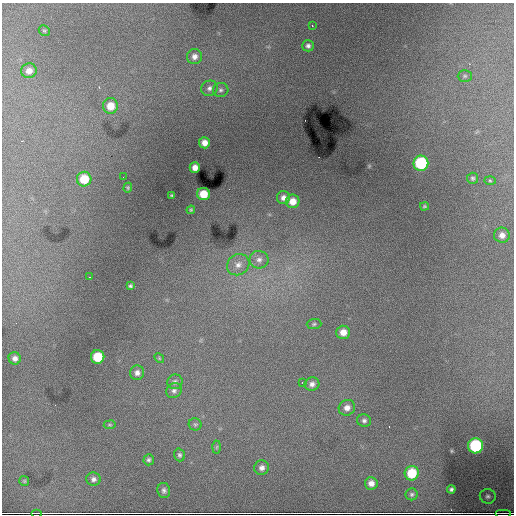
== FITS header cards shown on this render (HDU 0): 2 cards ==
NAXIS1  =                  512 / Axis length
NAXIS2  =                  512 / Axis length

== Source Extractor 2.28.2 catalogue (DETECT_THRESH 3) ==
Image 512 x 512 px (HDU 0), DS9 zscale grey, 1 PNG px = 1 image px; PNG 516 x 516 px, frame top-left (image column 1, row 512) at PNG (2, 3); each listed source drawn as its Kron ellipse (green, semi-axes under 4 px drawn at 4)
Background 17100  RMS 150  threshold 459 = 3 sigma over >= 5 px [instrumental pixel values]
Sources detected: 57; all 57 listed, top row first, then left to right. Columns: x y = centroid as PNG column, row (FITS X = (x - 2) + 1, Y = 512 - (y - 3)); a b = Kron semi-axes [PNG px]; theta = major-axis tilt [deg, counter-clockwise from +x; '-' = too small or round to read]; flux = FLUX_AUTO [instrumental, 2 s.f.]
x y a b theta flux
312 26 3 2 - 5.8e+03
44 31 6 5 - 1.5e+04
308 46 6 5 - 3.2e+04
194 57 7 7 - 5.4e+04
29 71 8 7 - 6.7e+04
465 76 7 6 - 2.2e+04
210 88 8 7 - 3.8e+04
221 90 7 7 - 3.1e+04
110 106 8 7 - 1.5e+05
204 143 5 5 - 7.1e+04
421 163 7 7 - 8.5e+05
195 167 5 5 - 6.7e+04
123 177 2 2 - 2.1e+04
473 178 5 5 - 1.9e+04
84 179 7 7 - 2.6e+05
490 181 6 4 -2 1.2e+04
128 188 5 4 - 1.3e+04
203 194 6 6 - 1.8e+05
172 195 3 3 - 1.2e+04
283 198 6 6 - 5.2e+04
293 201 7 6 - 1.0e+05
424 206 4 3 - 1.2e+04
191 210 4 3 - 1.1e+04
502 235 8 7 - 6.3e+04
259 260 9 9 - 5.8e+04
238 265 12 10 34 8.0e+04
90 277 2 2 - 5.8e+03
130 286 4 3 - 1.8e+04
314 324 7 5 2 2.0e+04
343 332 7 6 - 9.6e+04
98 357 7 6 - 3.2e+05
15 358 6 6 - 4.6e+04
159 358 5 4 - 1.3e+04
137 373 7 7 - 4.7e+04
175 382 8 7 - 3.2e+04
302 382 3 2 - 1.2e+04
312 384 7 6 - 4.5e+04
174 391 8 7 - 3.3e+04
347 408 8 7 - 6.5e+04
364 421 7 6 - 3.0e+04
195 424 6 6 - 1.8e+04
110 425 6 3 7 1.1e+04
476 446 7 7 - 1.0e+06
217 447 6 4 87 1.5e+04
179 455 6 5 - 2.2e+04
149 460 5 5 - 2.2e+04
262 468 7 7 - 4.7e+04
412 473 7 7 - 3.4e+05
93 479 7 6 - 3.5e+04
24 481 5 5 - 1.3e+04
371 483 6 6 - 6.2e+04
451 489 4 4 - 2.4e+04
164 490 8 6 -80 3.2e+04
412 494 6 6 - 2.2e+04
488 496 8 7 - 3.1e+04
37 513 5 2 - 1.5e+04
504 513 8 2 0 1.1e+04